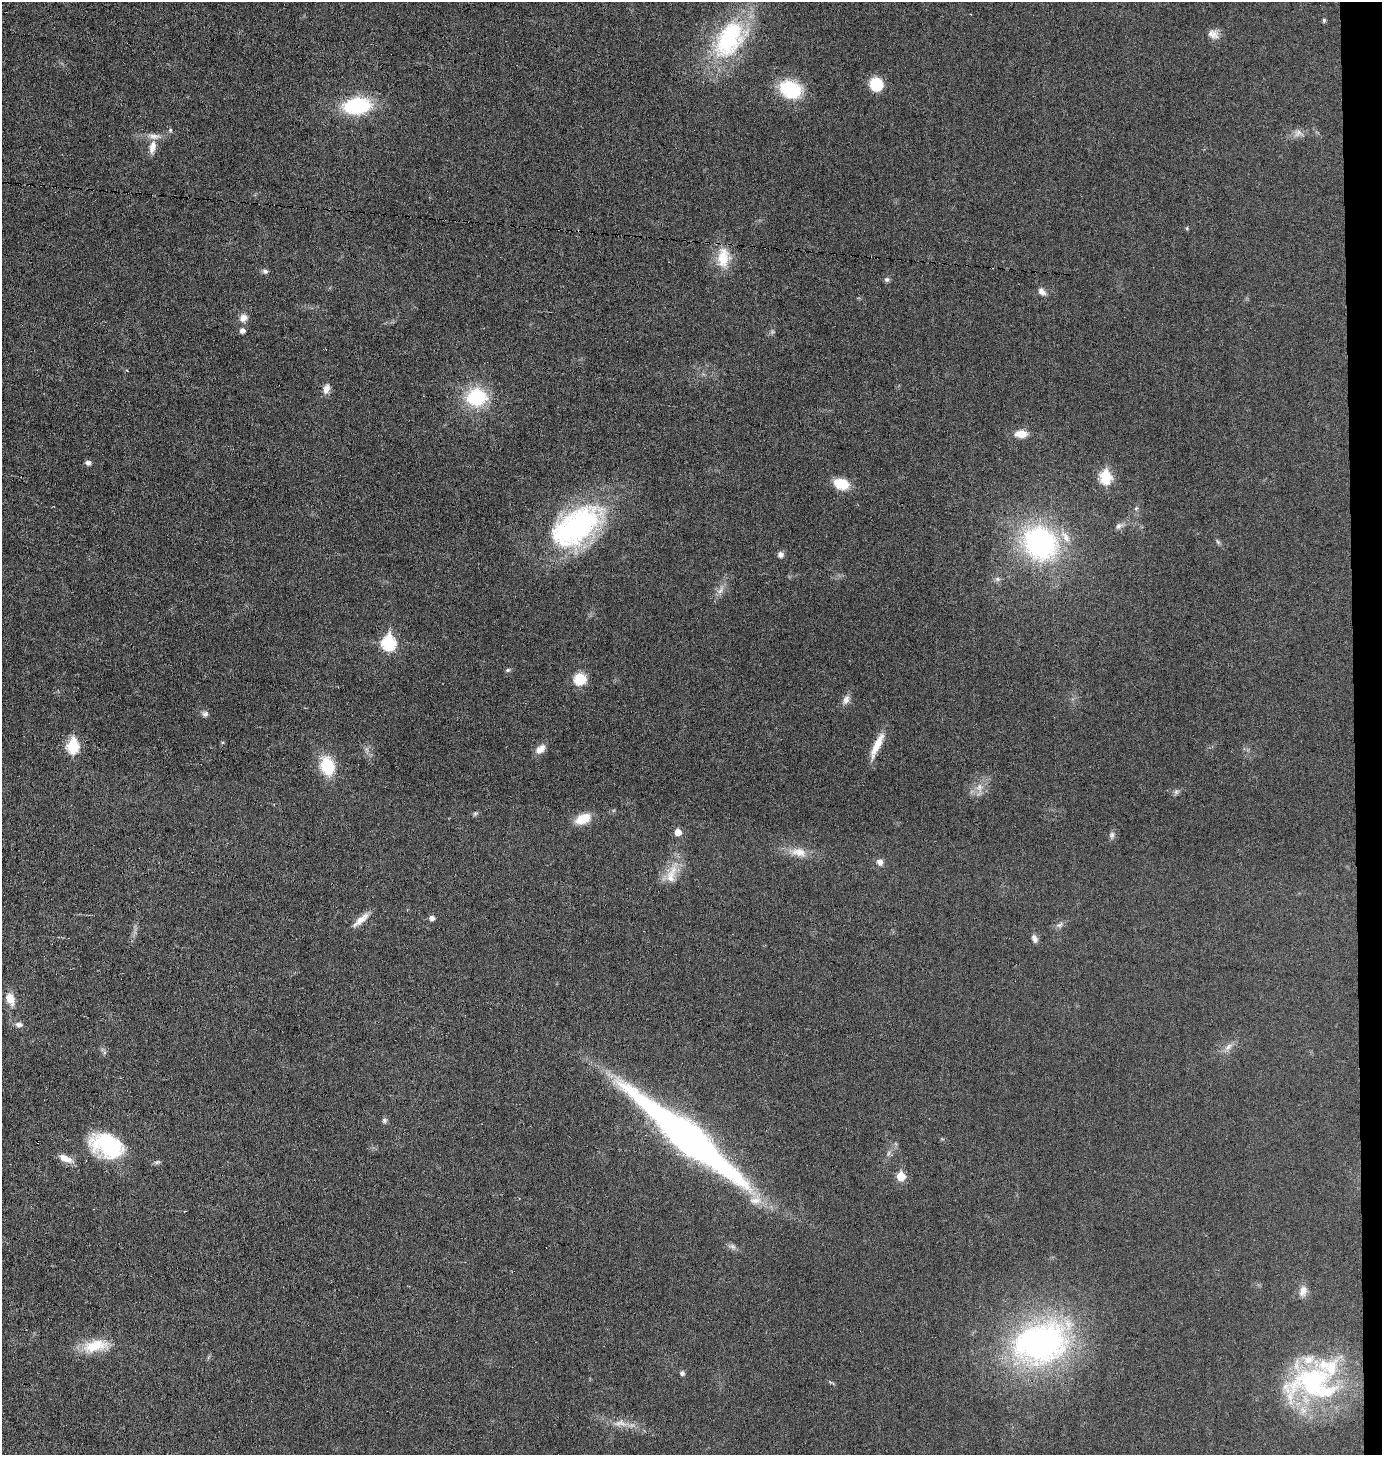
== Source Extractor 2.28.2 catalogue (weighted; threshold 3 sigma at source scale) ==
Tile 6 of 3 x 3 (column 3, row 2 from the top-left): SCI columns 2860-4239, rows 1454-2906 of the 4383 x 4359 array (HDU 1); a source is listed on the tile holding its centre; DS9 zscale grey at full resolution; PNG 1384 x 1457 px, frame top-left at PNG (2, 2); no overlay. Shown black and unused: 2% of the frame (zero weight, under 3 of 6 exposures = <1% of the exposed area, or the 3 px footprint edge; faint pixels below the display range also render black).
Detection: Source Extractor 2.28.2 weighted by HDU 2 'WHT'; one run over the whole footprint, this tile lists its part. Background 0.0233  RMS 0.004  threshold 0.0163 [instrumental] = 3 sigma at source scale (4.09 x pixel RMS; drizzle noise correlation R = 1.36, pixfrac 0.8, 0.05/0.05 arcsec/px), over >= 5 px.
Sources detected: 74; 1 too faint to see at this stretch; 1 inside a brighter object's white glare — not listed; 5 inside a brighter listed object's ellipse — not listed separately; the other 67 listed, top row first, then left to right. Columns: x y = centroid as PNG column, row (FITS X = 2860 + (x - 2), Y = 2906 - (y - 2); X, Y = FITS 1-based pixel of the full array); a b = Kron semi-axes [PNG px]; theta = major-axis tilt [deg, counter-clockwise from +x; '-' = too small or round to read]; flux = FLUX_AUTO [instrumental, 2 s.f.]
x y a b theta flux
1324 20 5 4 - 0.68
1213 34 14 11 -21 2.8
729 39 57 35 58 45
876 84 14 12 -61 9.9
790 89 24 18 -30 20
357 106 23 14 5 33
170 130 5 4 - 0.53
1298 133 12 9 40 2.1
152 147 18 8 78 3.4
723 258 29 17 87 9.6
265 271 8 6 -16 0.98
887 279 7 6 - 0.9
1042 291 10 7 -42 1.9
243 318 11 9 33 2.4
242 330 5 5 - 1.9
326 389 14 7 71 2.1
477 397 18 15 4 25
1021 434 15 9 0 4.4
88 463 6 5 - 1.2
1105 477 7 6 - 28
841 484 18 12 -14 7.4
1136 508 6 5 - 0.6
577 526 68 36 35 72
1119 526 10 7 48 1.4
1218 542 8 4 -55 0.66
1040 543 32 28 -45 71
781 554 7 7 - 1.4
998 579 7 6 - 0.92
720 590 14 5 60 1.8
389 643 8 7 - 46
508 670 6 5 - 0.58
580 679 13 12 - 7.6
846 699 13 8 65 2.1
205 714 8 8 - 1.2
877 745 34 8 65 6.4
73 746 8 6 89 31
540 749 14 8 39 3
327 766 19 13 -72 15
979 787 11 9 74 2.8
1176 792 8 6 89 0.87
475 814 7 5 17 0.71
583 819 18 11 23 6.8
678 832 6 6 - 3.8
1112 835 10 7 73 1.2
799 852 21 12 -10 5.4
880 862 9 8 - 1.8
671 874 32 12 71 6.9
432 918 5 5 - 1.6
361 920 24 7 41 3.7
1059 925 7 4 0 0.87
1035 938 10 6 -61 1.6
10 998 13 9 -71 5
19 1024 9 7 -7 1.5
1228 1047 12 7 46 2.1
384 1120 7 7 - 0.91
687 1137 136 23 -39 200
109 1143 41 21 -9 27
65 1158 19 8 -21 3.6
157 1162 9 4 21 0.75
901 1176 6 5 - 9.4
732 1246 9 6 -19 1.2
1303 1291 14 9 74 2.8
1040 1343 65 47 15 110
95 1346 35 15 10 10
682 1373 5 5 - 1.1
1312 1382 73 39 17 61
622 1423 13 7 -31 2.6